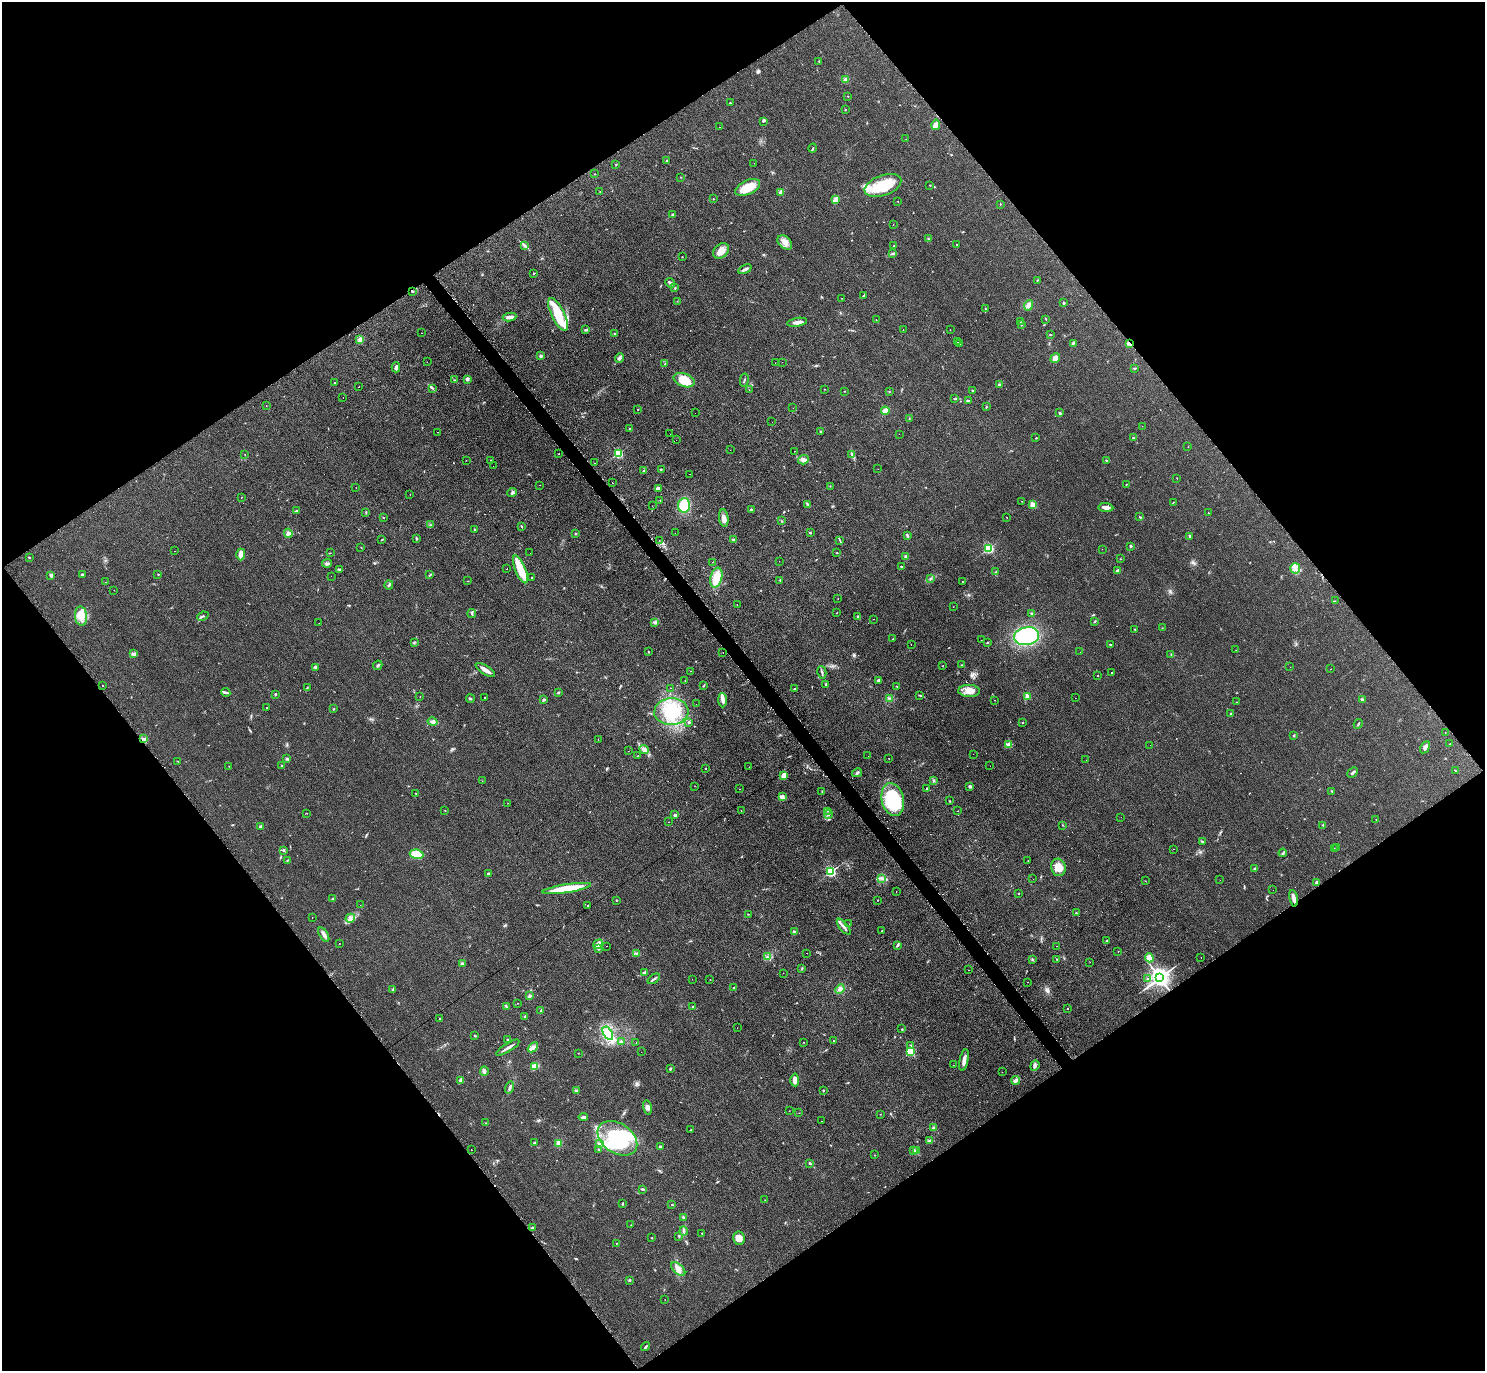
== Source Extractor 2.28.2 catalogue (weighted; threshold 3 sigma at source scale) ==
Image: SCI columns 7-5935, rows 160-5632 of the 5951 x 5939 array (HDU 1 of 3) = the unmasked area's bounding box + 8 px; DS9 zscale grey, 4 x 4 block average (1 PNG px = mean of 4 x 4 image px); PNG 1487 x 1373 px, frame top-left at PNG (2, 2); each listed source drawn as its Kron ellipse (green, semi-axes under 4 px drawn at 4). Shown black and unused: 50% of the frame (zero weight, under 2 of 3 exposures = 2% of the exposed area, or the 3 px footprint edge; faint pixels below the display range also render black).
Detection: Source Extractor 2.28.2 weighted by HDU 2 'WHT'. Background 0.14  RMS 0.013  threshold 0.0567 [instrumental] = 3 sigma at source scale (4.5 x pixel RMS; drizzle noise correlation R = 1.50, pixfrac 1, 0.05/0.05 arcsec/px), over >= 5 px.
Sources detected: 520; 2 too faint to see at this stretch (4 x 4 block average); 33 cosmic-ray / hot-pixel residue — neither listed nor drawn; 3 coinciding with a brighter row at this scale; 14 inside a brighter listed object's ellipse — not listed separately; the other 468 listed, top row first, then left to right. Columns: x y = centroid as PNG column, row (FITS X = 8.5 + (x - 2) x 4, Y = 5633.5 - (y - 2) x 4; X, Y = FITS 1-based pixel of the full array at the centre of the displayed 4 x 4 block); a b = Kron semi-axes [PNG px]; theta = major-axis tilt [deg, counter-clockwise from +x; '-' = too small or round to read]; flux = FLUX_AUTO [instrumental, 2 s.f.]
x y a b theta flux
819 61 2 2 - 4.7
845 80 3 3 - 20
848 96 2 2 - 1.9
730 103 2 2 - 3.8
845 110 2 2 - 3.4
763 121 3 2 - 8.2
936 125 5 3 - 42
719 127 2 2 - 2.3
906 139 2 2 - 0.86
813 148 5 2 - 7.8
666 161 2 2 - 4.5
754 163 2 2 - 2.9
616 164 2 2 - 3.7
595 174 2 2 - 3.4
680 177 2 2 - 2.7
930 185 2 2 - 2.4
883 186 19 10 20 270
748 187 13 7 25 130
600 192 2 2 - 2.5
781 192 3 2 - 48
713 199 2 2 - 9.7
836 200 4 2 - 50
898 201 2 2 - 2
1000 204 2 2 - 3.1
673 215 2 2 - 9.6
893 224 2 2 - 1.4
928 239 3 2 - 4.6
785 242 8 5 -43 58
957 244 2 2 - 5.3
524 245 4 2 - 11
894 246 2 2 - 4.6
721 251 9 6 41 61
893 253 3 3 - 9.6
682 257 2 2 - 2.5
745 269 7 2 26 23
534 273 2 2 - 13
1037 280 2 2 - 3.2
670 283 5 2 - 19
675 288 3 2 - 5.5
412 291 3 2 - 7
863 296 4 2 - 6.3
841 298 2 2 - 1.7
677 301 2 2 - 1.9
1064 303 2 2 - 11
1029 305 5 4 - 38
985 309 3 2 - 5.8
558 314 18 6 -64 180
510 317 7 3 7 34
1046 319 2 2 - 2.4
876 320 2 2 - 3.3
1020 321 2 2 - 3.4
797 322 10 3 10 38
1021 324 3 2 - 7.7
586 330 3 2 - 10
903 330 2 2 - 8.9
950 330 2 2 - 1.8
422 333 2 2 - 1.4
614 334 2 2 - 3.6
1050 334 3 2 - 3.3
360 339 2 2 - 4
958 342 2 2 - 9.4
1073 343 3 2 - 8
960 344 2 2 - 2.6
1129 344 3 2 - 37
541 356 3 2 - 14
619 358 5 2 - 14
1055 358 5 3 - 44
427 362 2 2 - 2.6
782 362 2 2 - 1.5
775 363 2 2 - 1.9
665 364 2 2 - 4.2
396 367 5 3 - 17
1135 368 2 2 - 2.6
467 379 3 3 - 19
454 380 2 2 - 4.3
684 380 11 6 -21 190
744 380 6 2 77 9.6
335 383 2 2 - 4.6
999 385 3 2 - 15
359 387 2 2 - 10
433 388 3 2 - 6.2
824 389 2 2 - 1.4
749 390 2 2 - 1.8
844 391 2 2 - 3.5
889 391 2 2 - 3
973 391 3 2 - 9.1
343 397 2 2 - 1.7
955 399 3 2 - 8
968 400 4 2 - 7.2
266 405 2 2 - 2
986 407 2 2 - 3.6
793 408 2 2 - 1.2
638 409 2 2 - 5.2
885 411 4 2 - 65
695 413 2 2 - 2.5
1060 413 3 2 - 11
909 418 2 2 - 4.4
772 422 2 2 - 2.1
1142 426 2 2 - 1.4
630 428 2 2 - 10
821 431 2 2 - 4.9
438 432 2 2 - 2.7
670 434 2 2 - 6.8
899 434 2 2 - 9
1036 438 2 2 - 4.8
1133 438 2 2 - 16
676 440 2 2 - 1.6
1188 447 2 2 - 1.7
730 450 2 2 - 1.2
795 451 2 2 - 7.6
618 453 2 2 - 690
559 454 2 2 - 5.6
852 454 4 2 - 9.2
245 455 2 2 - 2.7
466 460 2 2 - 1.2
491 460 2 2 - 3.5
803 460 5 4 - 26
1106 460 2 2 - 5
594 463 2 2 - 11
493 466 2 2 - 1.5
661 469 2 2 - 4.7
878 469 2 2 - 1.9
644 470 2 2 - 4.2
690 474 2 2 - 6.5
1177 478 2 2 - 2.3
612 483 2 2 - 4.2
1126 484 2 2 - 3.2
540 485 2 2 - 2.3
830 486 2 2 - 2.3
356 488 2 2 - 2.3
658 488 4 3 - 15
512 493 5 2 - 11
410 495 2 2 - 1.5
241 497 2 2 - 1.6
660 500 2 2 - 1.9
1022 501 2 2 - 1.8
1173 502 2 2 - 3.2
808 504 3 2 - 6.3
1033 504 2 2 - 190
684 505 7 6 - 190
652 506 2 2 - 1.6
1106 507 7 3 -5 36
751 509 2 2 - 13
296 511 3 2 - 9.5
366 512 3 2 - 5.1
1208 513 2 2 - 2.6
383 517 2 2 - 4.1
1140 517 2 2 - 4.5
724 518 9 4 -82 38
1007 518 2 2 - 2.2
782 521 3 2 - 3.2
430 525 2 2 - 3.5
521 526 3 2 - 3.8
474 529 2 2 - 19
810 532 3 2 - 6.9
288 533 5 3 - 24
675 533 2 2 - 2.7
576 534 2 2 - 4.6
907 535 4 2 - 8.7
1190 536 3 2 - 8
416 539 3 2 - 5.3
734 539 2 2 - 4.6
382 540 2 2 - 2.6
659 540 2 2 - 2.5
840 540 3 2 - 5.7
1130 546 2 2 - 8.2
361 548 2 2 - 2.9
989 548 2 2 - 820
1102 549 2 2 - 1.5
175 551 2 2 - 12
330 553 2 2 - 14
530 553 2 2 - 1.4
837 553 2 2 - 3.4
241 554 6 3 89 71
29 557 3 2 - 4.8
906 557 3 3 - 16
1120 559 2 2 - 2
779 561 2 2 - 0.85
712 562 2 2 - 11
327 563 5 3 - 15
902 566 4 2 - 3.8
1295 568 5 5 - 33
339 569 3 2 - 8
507 569 2 2 - 5.4
520 569 15 5 -68 170
1117 571 3 3 - 8.9
996 572 2 2 - 8.2
82 574 3 2 - 7.9
158 574 2 2 - 9.4
51 575 2 2 - 72
430 575 3 2 - 6.6
331 576 2 2 - 1.2
716 577 10 6 75 130
532 578 2 2 - 4.3
930 578 2 2 - 4.3
780 580 2 2 - 5.1
468 581 2 2 - 2.6
962 581 2 2 - 3.4
105 582 2 2 - 2.1
389 585 4 2 - 8.2
114 590 2 2 - 1.3
838 599 2 2 - 3.5
1335 601 2 2 - 1.4
737 604 2 2 - 1.7
953 607 2 2 - 1.7
836 613 2 2 - 2
1031 613 2 2 - 5.5
472 614 4 2 - 9.3
81 616 9 6 -84 74
203 616 6 2 23 8.4
858 617 3 2 - 6.8
873 619 2 2 - 19
1095 621 3 2 - 5.3
654 622 2 2 - 4.4
319 623 2 2 - 0.93
1162 628 2 2 - 3.1
1135 629 2 2 - 2.7
1027 636 12 9 10 650
893 639 2 2 - 2
981 640 2 2 - 1.4
414 642 2 2 - 3.4
987 642 2 2 - 3.4
1110 644 4 2 - 5.4
911 645 2 2 - 6
1236 650 2 2 - 1.2
649 652 2 2 - 4
723 652 2 2 - 2.4
1080 652 2 2 - 5
134 653 2 2 - 6.9
1171 655 2 2 - 3
378 665 5 2 - 11
961 665 2 2 - 2.7
943 666 2 2 - 2.1
316 667 3 2 - 5.1
1290 667 2 2 - 0.99
1331 669 2 2 - 1.9
485 670 11 2 -33 59
691 671 2 2 - 3.7
822 672 6 2 -76 13
1112 673 2 2 - 6.4
1097 675 2 2 - 22
879 680 3 2 - 12
685 681 2 2 - 2.3
826 684 2 2 - 10
102 685 2 2 - 11
703 686 3 2 - 3.9
897 686 2 2 - 4.2
307 687 2 2 - 3.8
671 688 2 2 - 3.6
795 688 2 2 - 4.6
969 691 11 6 -3 63
226 692 5 2 - 11
558 693 3 2 - 8.3
275 694 3 2 - 5.8
919 695 3 2 - 3.9
420 696 2 2 - 2.2
484 697 2 2 - 3.6
1028 697 2 2 - 150
889 698 3 2 - 7.2
1075 698 2 2 - 1.1
470 699 4 2 - 7.4
1362 699 4 2 - 7.5
544 700 4 2 - 9.4
722 700 7 3 -89 34
995 700 2 2 - 1.7
1236 702 2 2 - 1.4
696 704 2 2 - 2.1
266 708 2 2 - 2.9
333 709 2 2 - 3.1
671 712 17 13 5 250
1231 713 2 2 - 3.2
433 722 5 3 - 17
689 722 4 2 - 7.1
1022 723 2 2 - 3.7
1358 724 5 2 - 6.9
1445 732 2 2 - 1.8
1294 735 2 2 - 7.2
143 739 4 2 - 11
598 740 2 2 - 1.3
1450 744 2 2 - 1.8
1008 745 2 2 - 4.4
1150 745 2 2 - 3.6
1425 747 6 3 60 28
644 749 5 2 - 15
628 751 2 2 - 8
974 754 2 2 - 2.1
638 755 2 2 - 2.9
868 756 2 2 - 2.3
889 758 2 2 - 1.8
287 759 3 3 - 8.6
1086 760 2 2 - 1.1
178 761 2 2 - 2.8
229 766 2 2 - 2.1
282 766 3 2 - 8.8
990 766 2 2 - 1.3
749 767 2 2 - 1.5
705 768 2 2 - 7.1
1456 771 2 2 - 1.7
1353 772 6 2 44 9.6
857 773 5 2 - 12
783 775 4 3 - 40
934 780 3 2 - 6
482 781 2 2 - 1.5
695 786 2 2 - 2.1
970 786 2 2 - 52
739 789 2 2 - 1.8
927 789 2 2 - 5.2
822 791 2 2 - 3.5
1332 791 2 2 - 3.5
416 793 2 2 - 3.6
782 796 4 3 - 23
893 800 16 11 -79 510
949 801 2 2 - 3.9
508 803 2 2 - 1.3
445 810 2 2 - 2.8
741 810 2 2 - 3.5
828 811 2 2 - 1.3
958 811 2 2 - 1.6
307 813 2 2 - 2
828 814 4 2 - 9.6
675 815 2 2 - 53
1121 817 2 2 - 1.4
1376 820 2 2 - 2.1
668 822 2 2 - 1.8
1063 825 2 2 - 2.2
1323 825 2 2 - 3.9
261 827 3 3 - 15
1202 841 3 2 - 7.3
1337 848 2 2 - 3.5
1174 849 2 2 - 3.9
1334 849 2 2 - 2.9
284 851 2 2 - 3.4
1283 853 4 2 - 7.4
416 854 7 4 -8 110
288 860 2 2 - 2.9
1028 861 2 2 - 1.5
1058 867 9 7 -77 86
1255 868 3 2 - 5.5
831 872 2 2 - 1000
488 873 2 2 - 8
881 878 3 2 - 8.2
1033 879 2 2 - 3.5
1220 880 2 2 - 2
1145 881 2 2 - 2.2
1317 882 4 3 - 17
567 888 24 4 9 250
1273 890 2 2 - 6.4
896 892 2 2 - 1.6
1018 894 2 2 - 8.1
1294 898 8 3 -78 41
333 899 3 2 - 7.6
616 900 2 2 - 4.2
877 900 2 2 - 3.4
360 905 2 2 - 11
587 905 2 2 - 2.9
1076 913 2 2 - 6.1
748 914 2 2 - 2.7
312 918 2 2 - 1.6
350 918 5 4 - 27
849 924 2 2 - 2.3
844 927 10 2 -50 24
882 931 2 2 - 3.4
794 932 2 2 - 60
324 935 8 3 -60 29
1107 940 2 2 - 3.7
339 943 2 2 - 1.7
598 944 5 2 - 63
898 945 4 2 - 9
606 946 2 2 - 7.5
1056 946 2 2 - 1.3
598 948 4 3 - 13
1118 951 2 2 - 1.8
636 953 2 2 - 3.5
807 953 2 2 - 8.8
767 957 2 2 - 4.7
1201 957 2 2 - 2
1149 958 4 3 - 67
1056 959 2 2 - 2.7
1032 960 2 2 - 6.5
1090 962 2 2 - 4.3
462 964 3 2 - 17
802 968 3 2 - 4.4
968 970 2 2 - 13
644 972 3 2 - 17
783 973 2 2 - 1.4
1160 978 3 3 - 6300
654 979 7 2 36 11
692 979 2 2 - 0.86
1147 979 2 2 - 7
710 980 2 2 - 2.5
1027 982 2 2 - 3.8
733 988 3 2 - 5.2
840 989 5 4 - 24
393 990 2 2 - 8.2
530 995 3 2 - 10
517 1003 2 2 - 1.9
506 1006 3 2 - 6.4
693 1007 2 2 - 4.4
1068 1009 2 2 - 2.8
541 1011 2 2 - 2.8
525 1017 2 2 - 11
440 1019 2 2 - 6.3
737 1027 2 2 - 0.97
901 1029 2 2 - 3.7
608 1033 7 3 -57 43
475 1036 3 2 - 4.5
508 1040 3 2 - 8
833 1041 2 2 - 3.4
621 1042 2 2 - 10
803 1042 2 2 - 1.7
636 1043 2 2 - 2.4
911 1045 2 2 - 12
533 1047 6 3 41 31
508 1048 13 2 32 31
641 1052 2 2 - 2.2
910 1052 2 2 - 630
578 1053 2 2 - 1.9
964 1060 11 3 79 47
953 1065 2 2 - 1.3
1035 1066 5 2 - 14
534 1067 3 3 - 63
670 1069 3 2 - 7.9
484 1071 5 2 - 15
1002 1072 2 2 - 2.5
461 1080 3 2 - 30
795 1080 6 4 -87 44
1016 1080 4 2 - 14
510 1088 6 2 73 13
576 1091 3 3 - 8.5
823 1091 2 2 - 6.1
647 1107 7 3 -77 24
789 1111 2 2 - 2.7
799 1113 2 2 - 1.5
880 1114 2 2 - 1.9
583 1117 5 2 - 12
821 1121 2 2 - 1.8
486 1123 2 2 - 3.3
934 1128 3 2 - 15
691 1130 2 2 - 3.7
617 1138 22 15 -34 630
930 1141 3 2 - 15
534 1143 3 2 - 8.9
559 1143 3 3 - 39
600 1144 4 3 - 14
660 1147 2 2 - 45
599 1149 4 2 - 6.6
471 1150 2 2 - 3.1
913 1151 2 2 - 49
916 1151 3 2 - 10
875 1155 2 2 - 2
809 1163 3 2 - 8.4
642 1189 4 2 - 8.1
765 1200 2 2 - 1.6
623 1203 3 2 - 6.6
672 1205 2 2 - 4.7
683 1218 4 2 - 14
631 1225 2 2 - 1.9
532 1228 3 2 - 11
684 1231 4 2 - 8.7
702 1233 2 2 - 4.9
679 1236 3 2 - 3.3
652 1238 2 2 - 3.2
739 1238 7 5 -80 49
616 1243 2 2 - 5
678 1269 8 5 -44 43
629 1280 2 2 - 8.9
665 1299 2 2 - 1.7
646 1347 5 2 - 9.5
Overlapping masked pixels (flux is a lower limit): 3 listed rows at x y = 412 291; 1129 344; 1294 898
Diffuse or blended objects may show on this block-average render without a row.